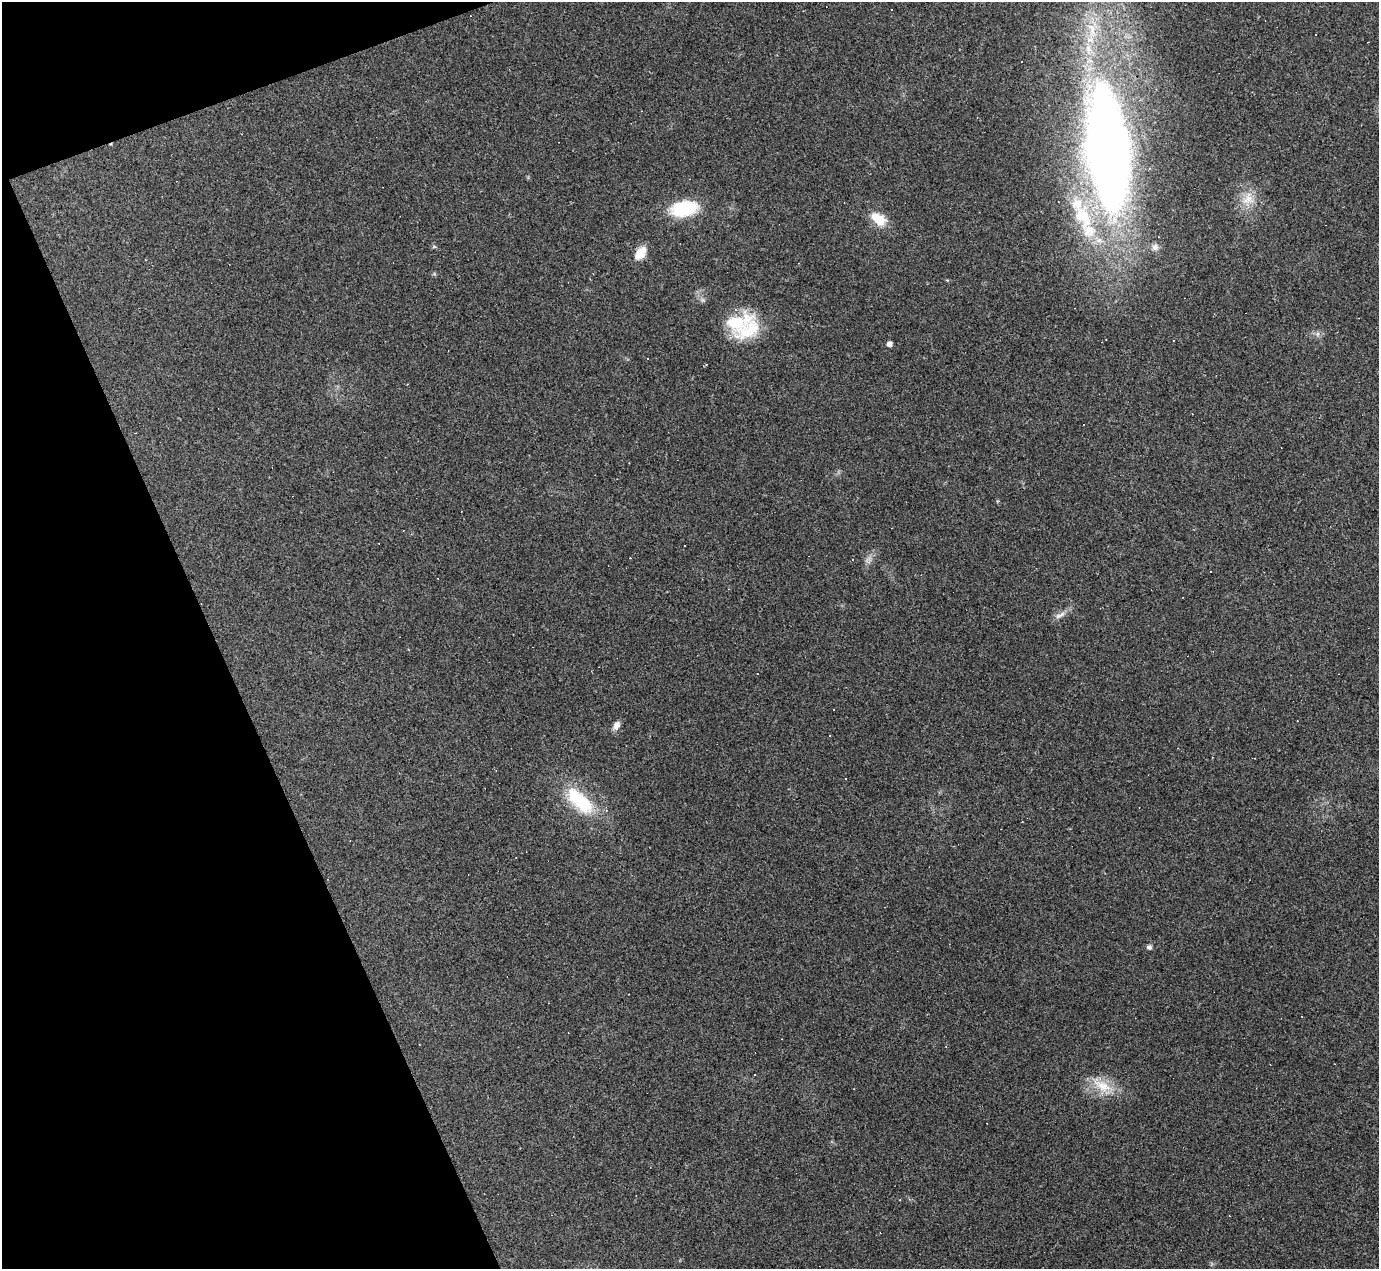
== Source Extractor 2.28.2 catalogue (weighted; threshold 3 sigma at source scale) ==
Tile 5 of 4 x 4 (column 1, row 2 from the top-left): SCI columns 1-1377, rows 2813-4079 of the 5508 x 5495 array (HDU 1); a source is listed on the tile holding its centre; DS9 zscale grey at full resolution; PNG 1381 x 1271 px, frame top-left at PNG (2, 2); no overlay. Shown black and unused: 18% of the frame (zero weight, under 3 of 4 exposures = <1% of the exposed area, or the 3 px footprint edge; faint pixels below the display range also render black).
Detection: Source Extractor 2.28.2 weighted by HDU 2 'WHT'; one run over the whole footprint, this tile lists its part. Background 0.232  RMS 0.0082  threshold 0.0367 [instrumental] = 3 sigma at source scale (4.5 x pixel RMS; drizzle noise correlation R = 1.50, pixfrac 1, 0.05/0.05 arcsec/px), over >= 5 px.
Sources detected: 41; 16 cosmic-ray / hot-pixel residue — not listed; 6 inside a brighter listed object's ellipse — not listed separately; the other 19 listed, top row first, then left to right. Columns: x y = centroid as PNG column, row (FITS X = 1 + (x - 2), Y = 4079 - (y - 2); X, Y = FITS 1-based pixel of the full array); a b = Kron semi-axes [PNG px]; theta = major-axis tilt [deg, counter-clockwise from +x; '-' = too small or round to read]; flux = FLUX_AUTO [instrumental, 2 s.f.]
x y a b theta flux
1107 150 117 41 -84 780
1248 199 18 14 82 14
684 209 25 15 9 48
879 219 20 12 -36 16
434 246 6 4 0 1
1155 247 9 8 - 3.9
640 253 16 9 51 12
736 322 36 21 17 38
1317 334 7 4 71 1.6
889 344 4 4 - 3.8
685 545 3 2 - 0.87
1060 615 18 6 26 4.7
834 709 3 3 - 1.8
616 725 12 7 57 4.7
829 735 3 2 - 0.61
580 801 45 20 -43 46
1149 947 6 5 - 2.2
755 1075 2 2 - 0.57
1102 1086 30 13 -27 20